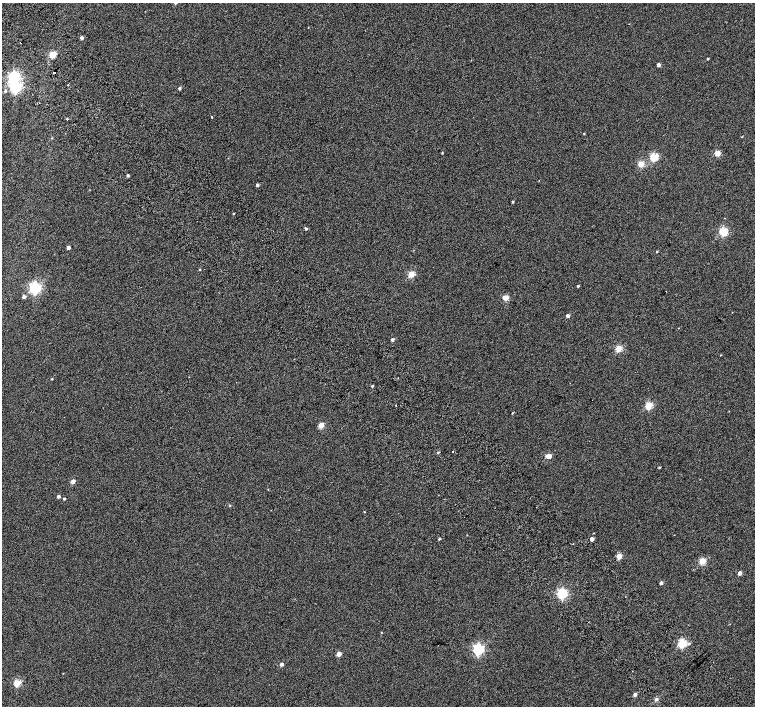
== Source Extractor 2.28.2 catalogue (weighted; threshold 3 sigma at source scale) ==
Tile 11 of 4 x 4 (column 3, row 3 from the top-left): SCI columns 3063-4567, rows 1672-3079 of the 6118 x 6093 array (HDU 1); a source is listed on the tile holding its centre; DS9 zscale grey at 2 x 2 block average (1 PNG px = mean of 2 x 2 image px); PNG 757 x 708 px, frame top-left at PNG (2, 3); no overlay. Shown black and unused: <1% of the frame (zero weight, under 2 of 3 exposures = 3% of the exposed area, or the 3 px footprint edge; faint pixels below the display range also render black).
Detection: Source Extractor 2.28.2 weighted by HDU 2 'WHT'; one run over the whole footprint, this tile lists its part. Background 0.0626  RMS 0.052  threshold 0.234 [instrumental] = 3 sigma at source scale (4.5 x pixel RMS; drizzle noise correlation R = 1.50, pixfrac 1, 0.0396/0.0396 arcsec/px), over >= 5 px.
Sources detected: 69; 2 cosmic-ray / hot-pixel residue — not listed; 1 inside a brighter listed object's ellipse — not listed separately; the other 66 listed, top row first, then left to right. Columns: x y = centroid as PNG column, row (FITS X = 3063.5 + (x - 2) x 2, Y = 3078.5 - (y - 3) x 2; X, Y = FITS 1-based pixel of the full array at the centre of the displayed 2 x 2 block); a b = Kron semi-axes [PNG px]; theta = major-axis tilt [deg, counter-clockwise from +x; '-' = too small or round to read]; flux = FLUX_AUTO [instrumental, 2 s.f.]
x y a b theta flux
176 3 3 2 - 23
308 27 2 2 - 3.9
82 38 3 2 - 38
53 54 3 3 - 390
708 59 2 2 - 11
658 65 3 2 - 52
54 73 2 2 - 18
13 77 4 4 - 1900
68 85 2 2 - 17
16 87 4 4 - 2000
180 88 3 3 - 20
5 91 3 3 - 15
211 117 2 2 - 20
67 119 2 2 - 120
584 134 2 2 - 6.6
52 138 3 2 - 7.9
442 153 2 2 - 7.5
717 153 3 3 - 250
654 157 3 3 - 670
641 164 3 3 - 290
128 175 3 2 - 21
257 185 3 2 - 25
513 202 3 2 - 11
233 213 2 2 - 9
306 229 3 2 - 16
723 231 3 3 - 730
68 247 3 2 - 45
657 252 2 2 - 8.2
200 269 2 2 - 7.2
411 274 3 3 - 330
578 286 3 2 - 13
35 288 4 4 - 2200
24 297 3 3 - 35
506 298 3 3 - 200
568 316 2 2 - 49
392 339 3 2 - 33
619 348 3 3 - 370
52 379 2 2 - 8.9
372 386 3 3 - 13
396 405 2 2 - 19
649 405 3 3 - 460
512 413 3 2 - 8.2
321 425 3 3 - 220
438 452 3 2 - 9.9
549 456 4 3 - 96
659 467 3 2 - 11
73 481 3 3 - 100
58 496 3 2 - 28
64 499 2 2 - 15
230 506 3 2 - 6.3
364 512 2 2 - 5.3
439 539 3 2 - 13
592 539 3 2 - 59
619 556 3 3 - 180
702 561 3 3 - 380
740 573 3 3 - 63
661 583 3 2 - 40
562 594 3 3 - 1400
682 643 3 3 - 750
689 644 4 3 - 18
478 649 4 4 - 1700
339 654 3 3 - 120
282 664 3 2 - 43
17 683 3 3 - 440
635 694 3 3 - 47
656 699 4 3 - 20
Isophote crosses this tile's border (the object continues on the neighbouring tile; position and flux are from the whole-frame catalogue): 1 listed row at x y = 176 3